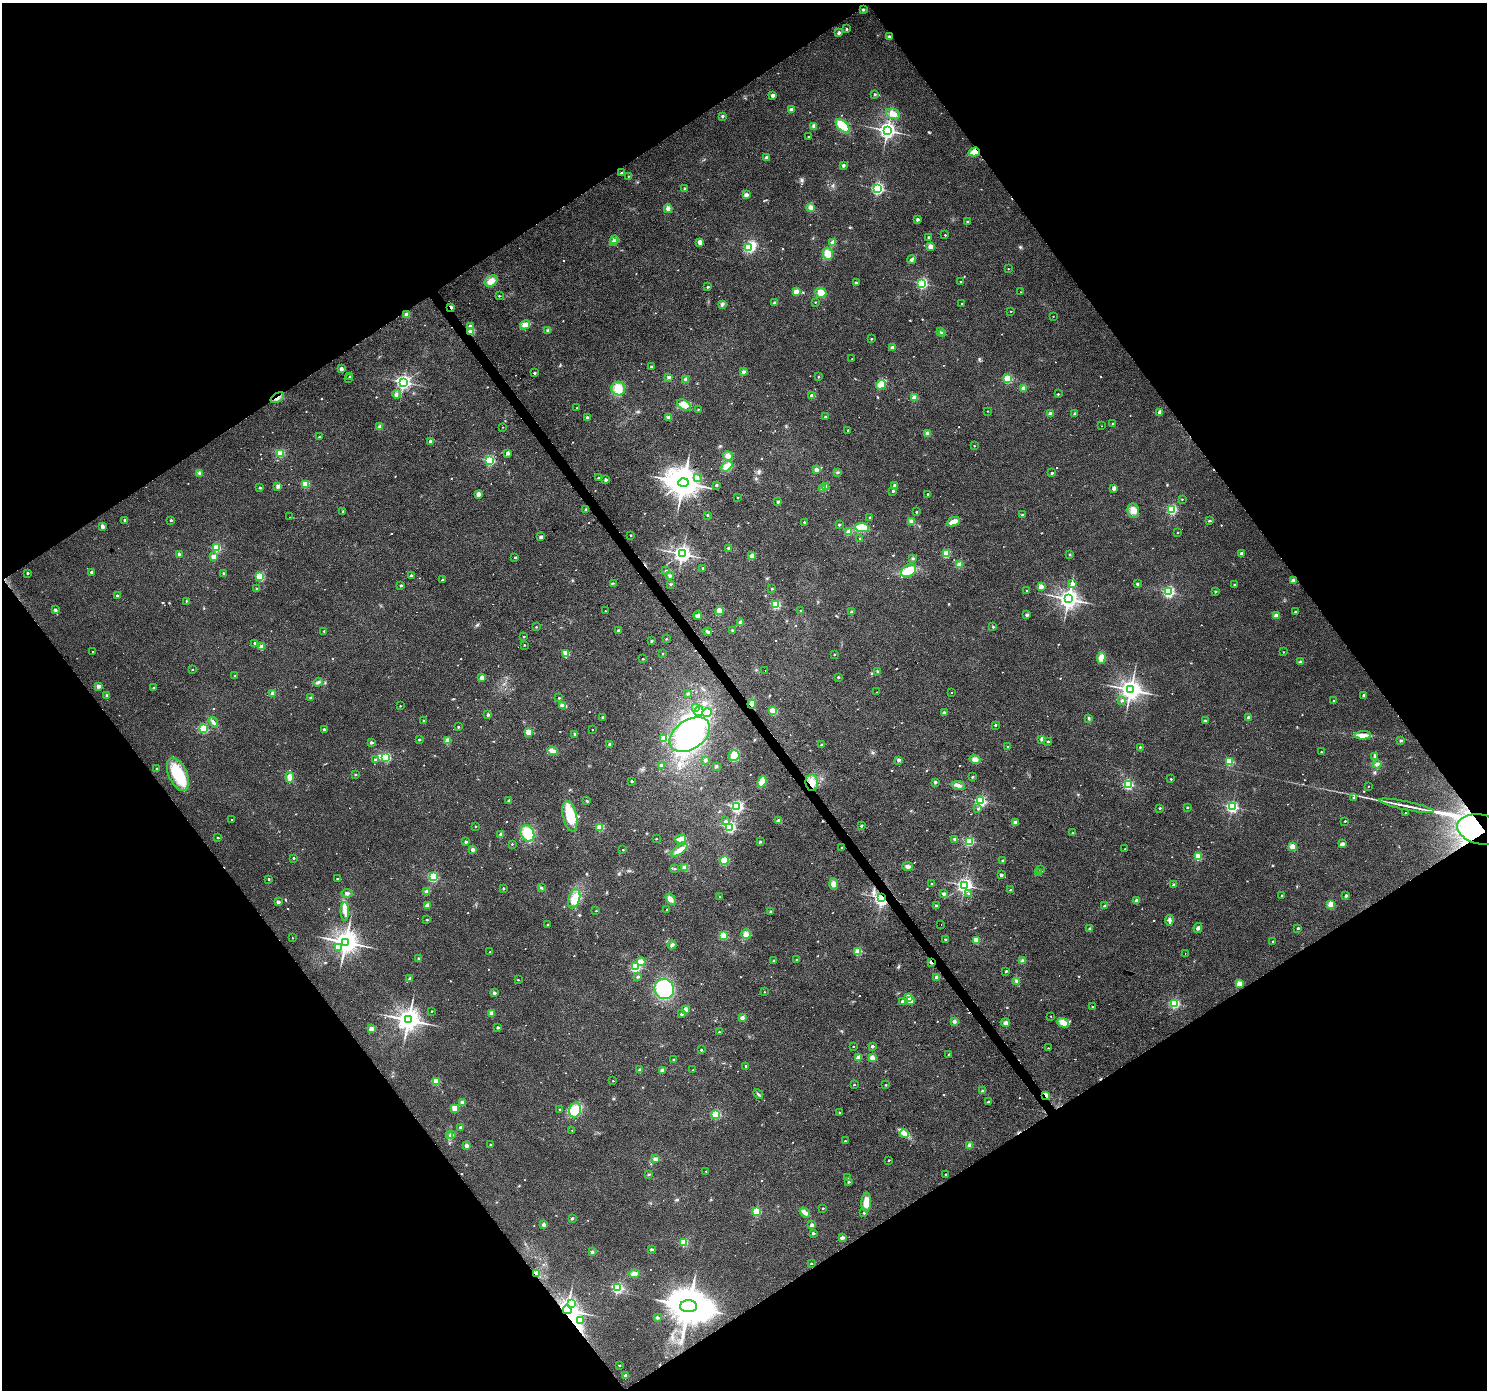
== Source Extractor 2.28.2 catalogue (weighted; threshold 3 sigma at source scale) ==
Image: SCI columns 3-5940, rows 190-5741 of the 5940 x 5867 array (HDU 1 of 3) = the unmasked area's bounding box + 8 px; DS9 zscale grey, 4 x 4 block average (1 PNG px = mean of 4 x 4 image px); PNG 1489 x 1392 px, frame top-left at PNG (2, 3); each listed source drawn as its Kron ellipse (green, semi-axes under 4 px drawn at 4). Shown black and unused: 49% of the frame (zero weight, under 2 of 3 exposures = <1% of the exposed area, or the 3 px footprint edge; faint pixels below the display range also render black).
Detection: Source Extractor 2.28.2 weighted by HDU 2 'WHT'. Background 0.0719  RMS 0.0077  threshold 0.0346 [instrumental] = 3 sigma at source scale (4.5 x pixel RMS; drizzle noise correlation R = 1.50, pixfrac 1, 0.0396/0.0396 arcsec/px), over >= 5 px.
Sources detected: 810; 4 too faint to see at this stretch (4 x 4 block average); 9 inside a brighter object's white glare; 19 cosmic-ray / hot-pixel residue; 1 long thin detection or spike segment (spike, bleed or trail) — neither listed nor drawn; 2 coinciding with a brighter row at this scale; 10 inside a brighter listed object's ellipse — not listed separately; of the other 765, all 500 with FLUX_AUTO >= 3.59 (the completeness limit of this list) listed and drawn (265 fainter detections not listed), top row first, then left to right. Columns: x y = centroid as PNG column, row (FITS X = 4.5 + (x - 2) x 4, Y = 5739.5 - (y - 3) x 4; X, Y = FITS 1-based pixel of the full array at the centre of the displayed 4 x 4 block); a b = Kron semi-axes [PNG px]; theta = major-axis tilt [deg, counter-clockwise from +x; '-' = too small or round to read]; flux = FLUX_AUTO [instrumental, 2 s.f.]
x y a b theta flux
863 9 2 2 - 17
846 29 2 2 - 13
839 32 2 2 - 33
889 36 2 2 - 22
875 94 2 2 - 19
773 95 2 2 - 42
791 110 3 3 - 13
893 114 7 5 -25 27
722 116 2 2 - 21
814 126 4 3 - 11
842 126 8 5 -46 110
887 130 3 3 - 2200
808 137 2 2 - 6.5
974 152 6 4 17 45
767 158 3 3 - 17
843 165 2 2 - 29
621 173 2 2 - 11
628 176 2 2 - 4.9
685 189 2 2 - 34
877 189 2 2 - 870
746 195 2 2 - 65
811 207 4 3 - 27
668 209 4 3 - 24
918 219 2 2 - 28
967 222 2 2 - 15
945 235 2 2 - 7.8
928 237 2 2 - 13
615 239 2 2 - 49
613 241 2 2 - 3.7
700 242 2 2 - 85
833 242 2 2 - 56
930 246 2 2 - 97
749 248 2 2 - 430
828 254 6 5 - 47
912 259 4 3 - 8.4
1008 269 2 2 - 4.9
491 281 7 5 28 38
960 282 2 2 - 12
856 283 2 2 - 38
922 283 2 2 - 650
708 287 2 2 - 15
796 291 2 2 - 87
1020 292 2 2 - 3.9
821 293 5 5 - 46
499 296 2 2 - 4.9
815 302 2 2 - 3.9
774 303 2 2 - 29
962 303 2 2 - 7.3
722 304 4 3 - 11
451 307 3 2 - 27
1011 311 2 2 - 3.8
406 315 2 2 - 83
1053 316 2 2 - 3.7
525 325 5 4 - 25
470 326 2 2 - 52
548 330 3 2 - 5.8
471 331 2 2 - 100
940 332 2 2 - 4.3
942 333 2 2 - 49
871 339 2 2 - 8
893 348 2 2 - 85
852 359 2 2 - 4.1
651 367 2 2 - 18
341 369 2 2 - 41
743 372 3 3 - 10
534 373 2 2 - 17
350 376 2 2 - 13
669 377 3 3 - 8.2
818 377 2 2 - 5.4
349 378 2 2 - 4.2
1008 378 2 2 - 370
686 380 4 3 - 8.7
403 382 2 2 - 1500
881 385 5 4 - 36
618 389 7 7 - 64
1024 389 2 2 - 86
396 394 4 3 - 9.9
1058 394 2 2 - 7.4
812 396 2 2 - 86
277 398 7 2 34 12
915 398 2 2 - 120
684 405 8 5 -36 42
577 408 2 2 - 9.6
698 409 2 2 - 4.3
987 411 2 2 - 4.2
1160 412 2 2 - 70
1051 414 2 2 - 72
1075 414 2 2 - 23
587 417 2 2 - 20
668 417 4 3 - 9.3
825 417 2 2 - 15
1113 424 2 2 - 10
379 426 3 2 - 5.1
1102 426 2 2 - 4.7
502 427 2 2 - 3.9
848 430 2 2 - 7.2
928 433 2 2 - 82
319 437 2 2 - 7.4
431 442 2 2 - 63
974 446 2 2 - 4.7
280 453 2 2 - 300
508 453 2 2 - 42
728 456 5 4 - 19
489 460 2 2 - 470
727 466 6 4 42 40
816 470 4 3 - 11
838 472 3 2 - 4
199 473 4 3 - 8.1
1052 473 2 2 - 15
697 477 2 2 - 11
598 478 2 2 - 9
606 480 2 2 - 28
683 482 5 4 - 9200
306 484 2 2 - 220
716 485 2 2 - 16
278 486 2 2 - 50
895 486 2 2 - 53
826 487 2 2 - 32
260 488 2 2 - 13
1114 488 2 2 - 59
822 489 3 2 - 5.2
893 491 2 2 - 17
478 494 2 2 - 68
928 494 2 2 - 10
738 498 2 2 - 7.5
1182 499 2 2 - 4.5
778 502 2 2 - 36
1172 509 2 2 - 540
586 510 2 2 - 25
1133 510 7 6 - 34
343 511 2 2 - 14
916 512 2 2 - 11
707 515 2 2 - 9.2
1022 515 2 2 - 16
290 517 2 2 - 5
870 517 2 2 - 14
125 520 2 2 - 28
171 520 2 2 - 13
1209 521 3 2 - 4.1
804 522 2 2 - 8.7
912 522 4 3 - 25
953 522 6 4 24 34
839 525 2 2 - 14
102 526 2 2 - 49
862 527 7 4 -4 93
849 532 3 3 - 26
1178 533 2 2 - 6.9
631 536 2 2 - 10
541 537 2 2 - 43
860 538 2 2 - 12
217 548 2 2 - 280
728 548 2 2 - 29
179 554 2 2 - 28
682 554 3 3 - 2200
946 554 2 2 - 240
1070 554 2 2 - 16
1242 554 2 2 - 43
752 556 2 2 - 79
214 557 2 2 - 98
515 558 2 2 - 12
913 558 2 2 - 24
959 565 2 2 - 140
703 568 2 2 - 12
665 571 3 2 - 3.6
909 571 8 6 35 86
92 572 2 2 - 27
27 573 2 2 - 16
223 573 2 2 - 5.9
411 575 2 2 - 14
260 576 2 2 - 360
670 576 3 3 - 8.9
442 580 2 2 - 8
1293 580 2 2 - 49
613 583 3 2 - 3.7
670 584 3 2 - 3.9
1073 584 2 2 - 44
1137 584 2 2 - 16
1234 585 2 2 - 6.5
401 586 2 2 - 18
1041 587 2 2 - 80
257 589 3 2 - 4.4
772 589 2 2 - 10
1027 590 2 2 - 5.9
1168 592 2 2 - 780
1216 592 2 2 - 13
117 595 2 2 - 13
1068 599 3 3 - 3300
186 601 2 2 - 5
776 605 2 2 - 420
55 610 2 2 - 31
801 610 2 2 - 11
605 611 2 2 - 3.6
720 611 4 4 - 37
851 612 2 2 - 28
1295 612 2 2 - 13
1027 615 2 2 - 24
698 616 4 3 - 16
1276 616 2 2 - 82
740 622 3 3 - 12
536 627 2 2 - 4.4
993 627 2 2 - 8.6
732 630 3 2 - 5.2
324 631 2 2 - 4.3
618 631 2 2 - 25
708 632 4 3 - 8.3
524 637 2 2 - 5.3
666 639 2 2 - 5.9
652 641 3 2 - 5
254 643 2 2 - 8.8
524 645 2 2 - 6.4
262 647 2 2 - 110
93 652 2 2 - 4.3
1283 652 2 2 - 4.7
565 653 4 3 - 18
663 654 2 2 - 4.7
835 655 2 2 - 6.9
1101 658 6 4 86 37
643 659 2 2 - 8.7
1300 662 2 2 - 34
192 669 2 2 - 4.6
765 670 2 2 - 4.2
878 672 3 2 - 5
235 676 2 2 - 6.2
838 677 2 2 - 12
482 678 2 2 - 73
318 682 5 3 - 10
98 686 2 2 - 54
153 688 2 2 - 9.7
1131 690 3 3 - 3700
876 692 2 2 - 4.3
952 692 2 2 - 3.7
273 693 2 2 - 80
688 693 3 2 - 5.3
107 695 3 2 - 4.8
1364 695 2 2 - 14
310 698 2 2 - 6.6
559 698 2 2 - 7.7
1122 700 2 2 - 20
1334 701 2 2 - 16
752 704 4 3 - 22
400 706 2 2 - 4
563 706 4 3 - 26
696 707 3 3 - 14
699 711 5 3 - 15
773 711 2 2 - 200
707 713 5 3 - 13
944 713 2 2 - 43
488 715 3 2 - 7.7
602 717 2 2 - 8.6
1248 717 2 2 - 24
1088 718 3 2 - 4.4
424 720 2 2 - 6.9
1205 721 2 2 - 27
213 722 5 3 - 12
995 725 2 2 - 11
458 727 2 2 - 14
203 728 2 2 - 360
324 729 2 2 - 17
592 730 2 2 - 4.4
529 732 2 2 - 180
575 734 2 2 - 18
690 735 22 14 35 540
1363 735 8 4 2 24
664 739 4 3 - 34
1042 739 3 3 - 8.8
419 740 2 2 - 12
448 741 2 2 - 150
1048 741 2 2 - 14
1401 741 2 2 - 16
371 742 2 2 - 26
610 744 2 2 - 28
822 745 2 2 - 25
1008 747 2 2 - 8.2
1140 747 2 2 - 8.7
553 751 5 3 - 35
1321 752 2 2 - 5.8
734 756 5 5 - 53
1375 756 4 3 - 14
386 757 3 2 - 340
375 759 2 2 - 12
975 759 5 4 - 23
705 760 3 3 - 5.8
899 760 2 2 - 39
1229 761 2 2 - 270
1377 764 4 4 - 13
661 765 2 2 - 19
716 766 3 3 - 5.8
157 769 2 2 - 12
178 774 18 9 -66 190
355 775 2 2 - 11
290 777 5 4 - 30
972 777 2 2 - 13
1171 779 2 2 - 6.2
632 781 2 2 - 17
762 782 6 4 67 62
812 782 8 6 -84 46
935 782 2 2 - 37
1128 784 2 2 - 510
958 785 7 3 -9 17
1368 786 2 2 - 3.8
1353 797 2 2 - 9.5
509 800 2 2 - 25
587 801 2 2 - 4.6
981 801 2 2 - 640
1406 806 28 2 -12 42
737 807 2 2 - 890
1187 807 2 2 - 9.4
1232 807 2 2 - 810
1160 808 2 2 - 12
978 809 2 2 - 8.7
1405 813 2 2 - 4.1
570 816 15 7 -77 140
232 820 2 2 - 6.3
726 821 2 2 - 23
779 821 4 3 - 14
1345 821 2 2 - 6.7
1015 822 2 2 - 30
475 826 2 2 - 4.4
861 826 2 2 - 18
600 827 2 2 - 220
730 827 2 2 - 650
1481 829 24 15 -11 280
527 833 8 6 -66 120
1072 833 2 2 - 5.8
500 834 4 3 - 7.6
218 838 2 2 - 6.4
656 839 2 2 - 9
681 839 5 3 - 57
955 839 3 2 - 14
969 841 2 2 - 490
466 842 2 2 - 18
760 842 3 2 - 4.7
512 844 2 2 - 6.8
1342 844 2 2 - 51
842 847 2 2 - 8.5
1293 847 2 2 - 190
472 849 3 2 - 6
1125 849 2 2 - 6.8
623 850 2 2 - 4.6
679 850 9 4 34 36
1198 857 2 2 - 200
293 858 2 2 - 13
724 860 5 4 - 45
1003 860 3 2 - 4.2
908 866 5 3 - 14
685 868 4 3 - 19
675 869 2 2 - 4.6
1040 870 2 2 - 3.8
1038 873 2 2 - 8
1001 875 2 2 - 38
433 877 2 2 - 400
337 878 2 2 - 6.3
269 879 2 2 - 8.8
833 884 6 4 -88 24
932 884 2 2 - 10
965 885 3 2 - 1600
1174 885 2 2 - 29
503 888 2 2 - 15
541 888 3 2 - 5.7
1011 890 2 2 - 16
427 892 4 3 - 24
347 893 5 3 - 12
968 893 2 2 - 5.5
944 894 2 2 - 36
720 896 2 2 - 4.5
1282 896 2 2 - 9.7
1346 896 2 2 - 28
881 898 2 2 - 1900
574 899 10 5 73 67
670 899 6 4 -56 23
1137 901 2 2 - 72
278 902 2 2 - 43
1331 904 2 2 - 170
427 906 2 2 - 69
936 906 2 2 - 23
1105 906 3 2 - 6.3
667 909 2 2 - 11
345 911 9 2 -88 18
596 911 2 2 - 3.7
771 911 2 2 - 12
427 920 2 2 - 8.3
1170 920 5 3 - 14
548 925 2 2 - 5
941 925 2 2 - 4.2
1198 928 5 3 - 9.5
1298 928 2 2 - 16
1090 929 2 2 - 28
746 934 5 5 - 18
723 936 2 2 - 250
292 938 2 2 - 3.7
945 939 2 2 - 7.9
977 940 2 2 - 180
1273 941 2 2 - 6.7
345 942 4 3 - 5500
672 945 4 3 - 14
339 947 3 2 - 6.5
490 952 2 2 - 3.9
858 952 2 2 - 230
1185 954 2 2 - 5.2
419 959 2 2 - 19
797 960 2 2 - 19
774 961 2 2 - 11
1023 961 2 2 - 60
641 962 4 3 - 35
931 962 2 2 - 17
635 967 2 2 - 540
1006 971 2 2 - 15
638 977 2 2 - 12
937 977 2 2 - 77
409 978 3 3 - 4.1
518 980 2 2 - 5.2
1016 981 3 3 - 6.7
1239 983 2 2 - 120
664 989 10 9 - 290
764 992 2 2 - 3.9
494 993 3 2 - 8.2
908 997 2 2 - 100
902 1001 2 2 - 19
910 1001 2 2 - 67
1174 1003 2 2 - 560
1092 1007 2 2 - 3.7
686 1009 2 2 - 93
432 1011 2 2 - 4.7
491 1013 2 2 - 72
682 1014 2 2 - 34
1051 1016 2 2 - 4.6
742 1018 4 3 - 9.8
408 1020 4 3 - 4900
954 1021 4 3 - 9.1
1005 1023 4 3 - 16
1063 1023 6 4 -27 38
498 1028 2 2 - 23
372 1029 2 2 - 93
719 1032 2 2 - 4.8
853 1046 2 2 - 5
872 1046 2 2 - 22
1048 1048 2 2 - 3.7
701 1050 2 2 - 9.4
949 1054 2 2 - 4.2
858 1058 2 2 - 94
872 1058 2 2 - 110
673 1059 2 2 - 5.3
746 1066 2 2 - 11
640 1070 2 2 - 39
662 1070 2 2 - 65
693 1070 2 2 - 5.2
436 1081 2 2 - 210
613 1081 2 2 - 5.2
854 1085 2 2 - 6
886 1085 2 2 - 6.3
982 1091 2 2 - 22
758 1094 6 2 -47 6.7
1046 1095 2 2 - 170
988 1102 2 2 - 22
462 1103 2 2 - 64
455 1108 2 2 - 170
559 1109 2 2 - 5.7
575 1110 7 5 73 92
839 1112 2 2 - 5
716 1114 2 2 - 400
460 1127 2 2 - 24
572 1130 2 2 - 3.6
904 1134 4 3 - 14
452 1135 2 2 - 20
450 1136 4 3 - 10
845 1141 2 2 - 5
467 1145 2 2 - 65
491 1145 2 2 - 17
970 1145 2 2 - 85
656 1159 4 3 - 15
889 1160 2 2 - 7.1
706 1171 2 2 - 4.3
649 1174 3 2 - 4.4
945 1174 2 2 - 6.1
847 1178 2 2 - 17
849 1182 2 2 - 14
866 1202 10 4 86 49
823 1208 2 2 - 7.4
756 1211 2 2 - 330
805 1212 6 3 -36 23
864 1213 2 2 - 9.1
572 1218 2 2 - 20
544 1225 2 2 - 54
812 1225 2 2 - 54
813 1233 2 2 - 20
842 1238 2 2 - 47
684 1242 2 2 - 200
651 1249 2 2 - 19
592 1252 3 3 - 7.5
811 1264 2 2 - 7.7
536 1274 2 2 - 170
634 1274 5 4 - 22
617 1288 2 2 - 720
572 1303 3 2 - 110
689 1306 8 6 1 18000
567 1310 4 3 - 4100
657 1318 3 2 - 9.4
580 1320 2 2 - 34
619 1365 2 2 - 9.6
626 1375 2 2 - 36
Overlapping masked pixels (flux is a lower limit): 14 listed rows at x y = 974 152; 451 307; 471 331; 277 398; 752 704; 812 782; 1481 829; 881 898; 931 962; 1046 1095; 536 1274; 689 1306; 567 1310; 580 1320
Diffuse or blended objects may show on this block-average render without a row.